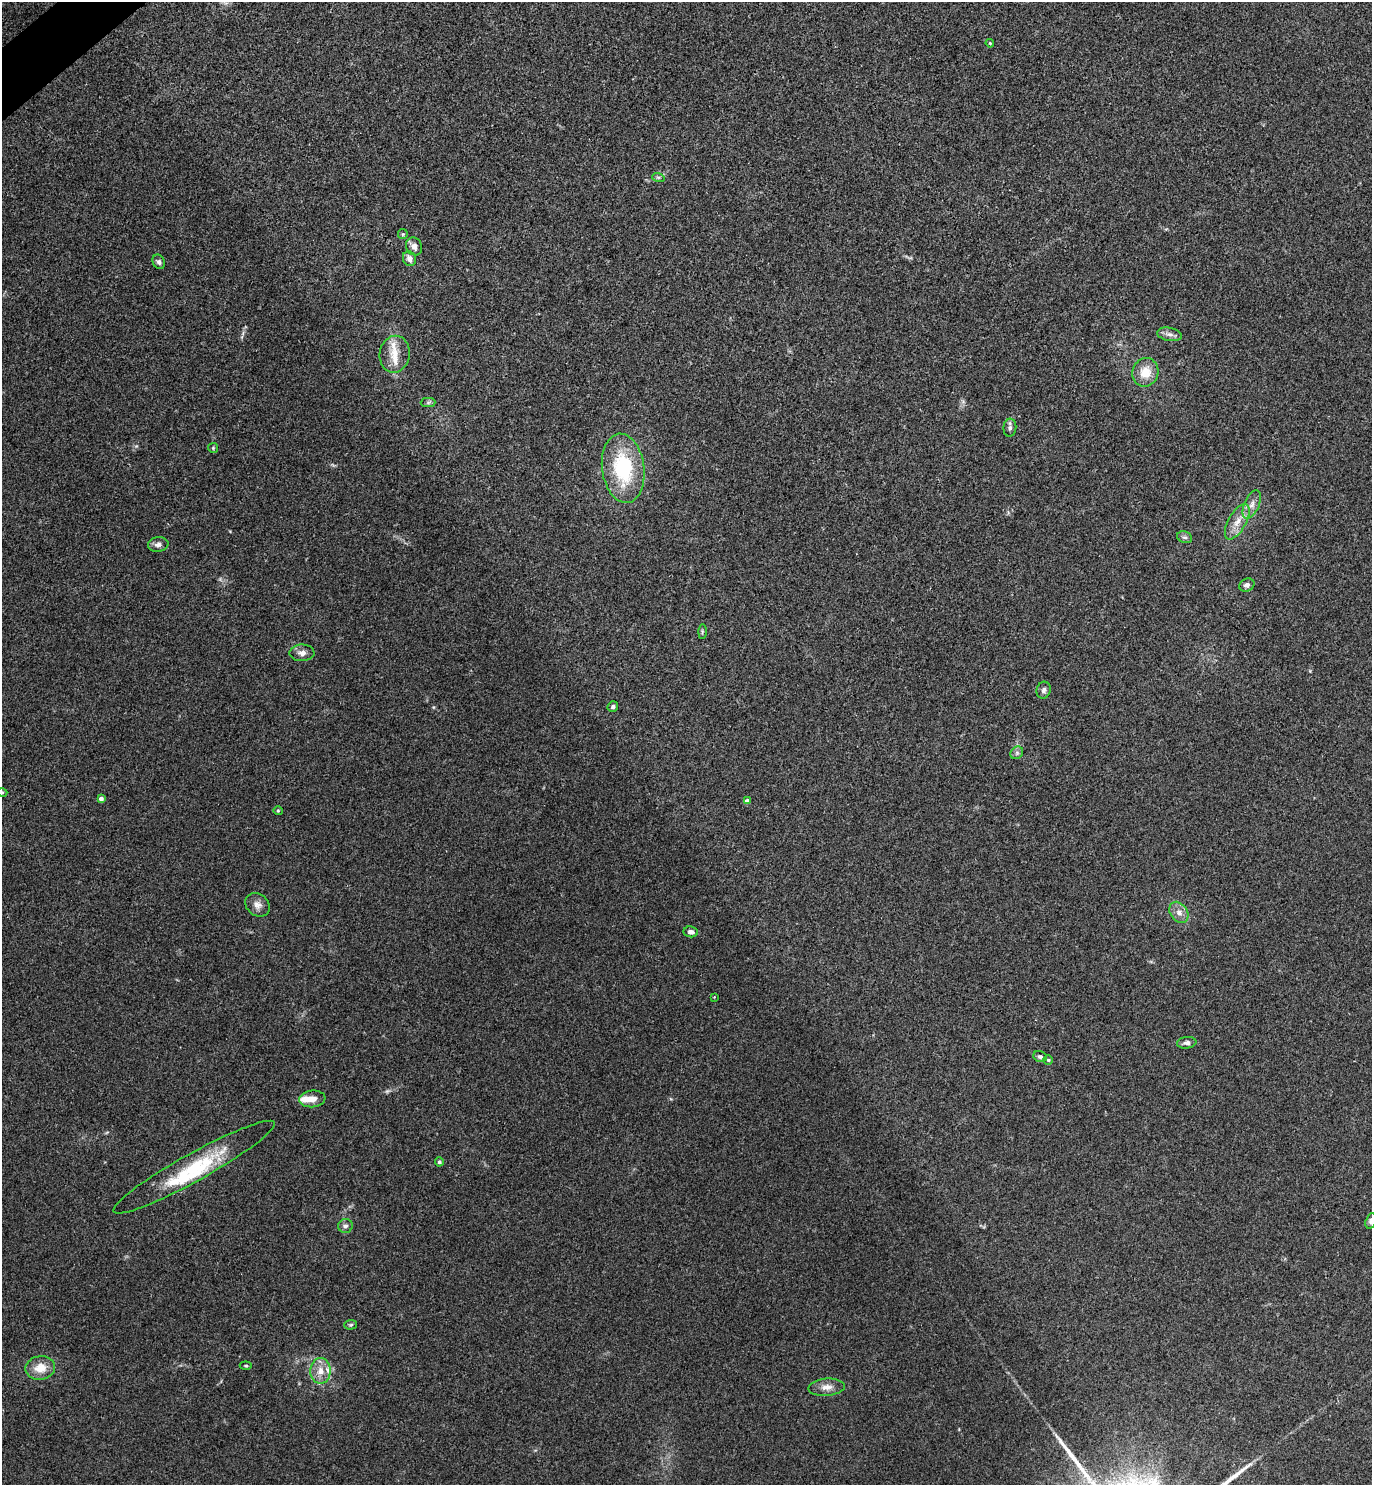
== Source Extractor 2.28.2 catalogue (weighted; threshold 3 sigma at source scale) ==
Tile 11 of 4 x 4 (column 3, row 3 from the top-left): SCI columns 2910-4279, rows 1492-2974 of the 5947 x 5950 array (HDU 1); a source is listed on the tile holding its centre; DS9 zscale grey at full resolution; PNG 1374 x 1487 px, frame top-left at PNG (2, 2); each listed source drawn as its Kron ellipse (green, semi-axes under 4 px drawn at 4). Shown black and unused: <1% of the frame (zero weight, under 3 of 4 exposures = <1% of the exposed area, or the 3 px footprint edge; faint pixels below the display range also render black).
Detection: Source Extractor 2.28.2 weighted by HDU 2 'WHT'; one run over the whole footprint, this tile lists its part. Background 0.0531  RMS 0.0053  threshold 0.0238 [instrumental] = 3 sigma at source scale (4.5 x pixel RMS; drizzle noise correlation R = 1.50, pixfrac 1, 0.05/0.05 arcsec/px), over >= 5 px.
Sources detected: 51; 1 too faint to see at this stretch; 1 long thin detection or spike segment (spike, bleed or trail) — neither listed nor drawn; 5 inside a brighter listed object's ellipse — not listed separately; the other 44 listed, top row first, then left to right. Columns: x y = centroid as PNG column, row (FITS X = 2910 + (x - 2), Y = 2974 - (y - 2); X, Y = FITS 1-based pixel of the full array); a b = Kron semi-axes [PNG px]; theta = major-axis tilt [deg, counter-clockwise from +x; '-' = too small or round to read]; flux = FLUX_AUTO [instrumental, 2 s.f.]
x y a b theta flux
990 43 4 3 - 0.56
658 177 6 4 -17 0.75
403 234 5 5 - 0.65
414 246 9 7 -65 2.6
409 259 7 6 - 3.1
159 262 7 6 - 1.4
1169 334 12 6 -10 2.5
395 354 18 15 80 7.6
1145 372 14 13 - 9.3
428 402 7 4 1 0.97
1010 428 9 6 84 1.6
213 448 5 5 - 0.69
623 468 35 21 -82 42
1252 504 15 7 66 3.8
1237 522 19 9 60 6.6
1185 537 7 5 -19 1.3
158 545 10 7 5 2.3
1247 585 8 6 24 2.1
702 632 7 4 89 0.81
302 653 12 8 1 2.9
1044 690 8 7 - 1.8
613 707 5 5 - 1.1
1017 753 7 5 46 1.2
2 792 5 3 - 0.49
101 799 4 4 - 2.3
747 801 4 4 - 2.4
278 811 5 4 - 0.6
258 905 13 10 -40 3.5
1179 912 11 8 -55 3.4
691 932 7 5 -6 2.4
714 997 4 3 - 0.33
1187 1043 10 6 7 1.8
1040 1057 7 5 -20 1.4
1048 1060 5 5 - 0.68
312 1099 13 8 7 4.6
439 1162 4 4 - 1.2
194 1167 92 14 29 34
1371 1221 8 5 72 1.6
345 1226 7 7 - 1.6
351 1325 6 5 - 0.85
246 1366 6 4 -5 0.69
40 1368 15 12 10 8
320 1371 13 10 90 6.1
827 1387 18 8 4 4.1
Isophote crosses this tile's border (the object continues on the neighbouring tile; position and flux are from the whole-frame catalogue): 2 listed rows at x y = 2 792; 1371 1221